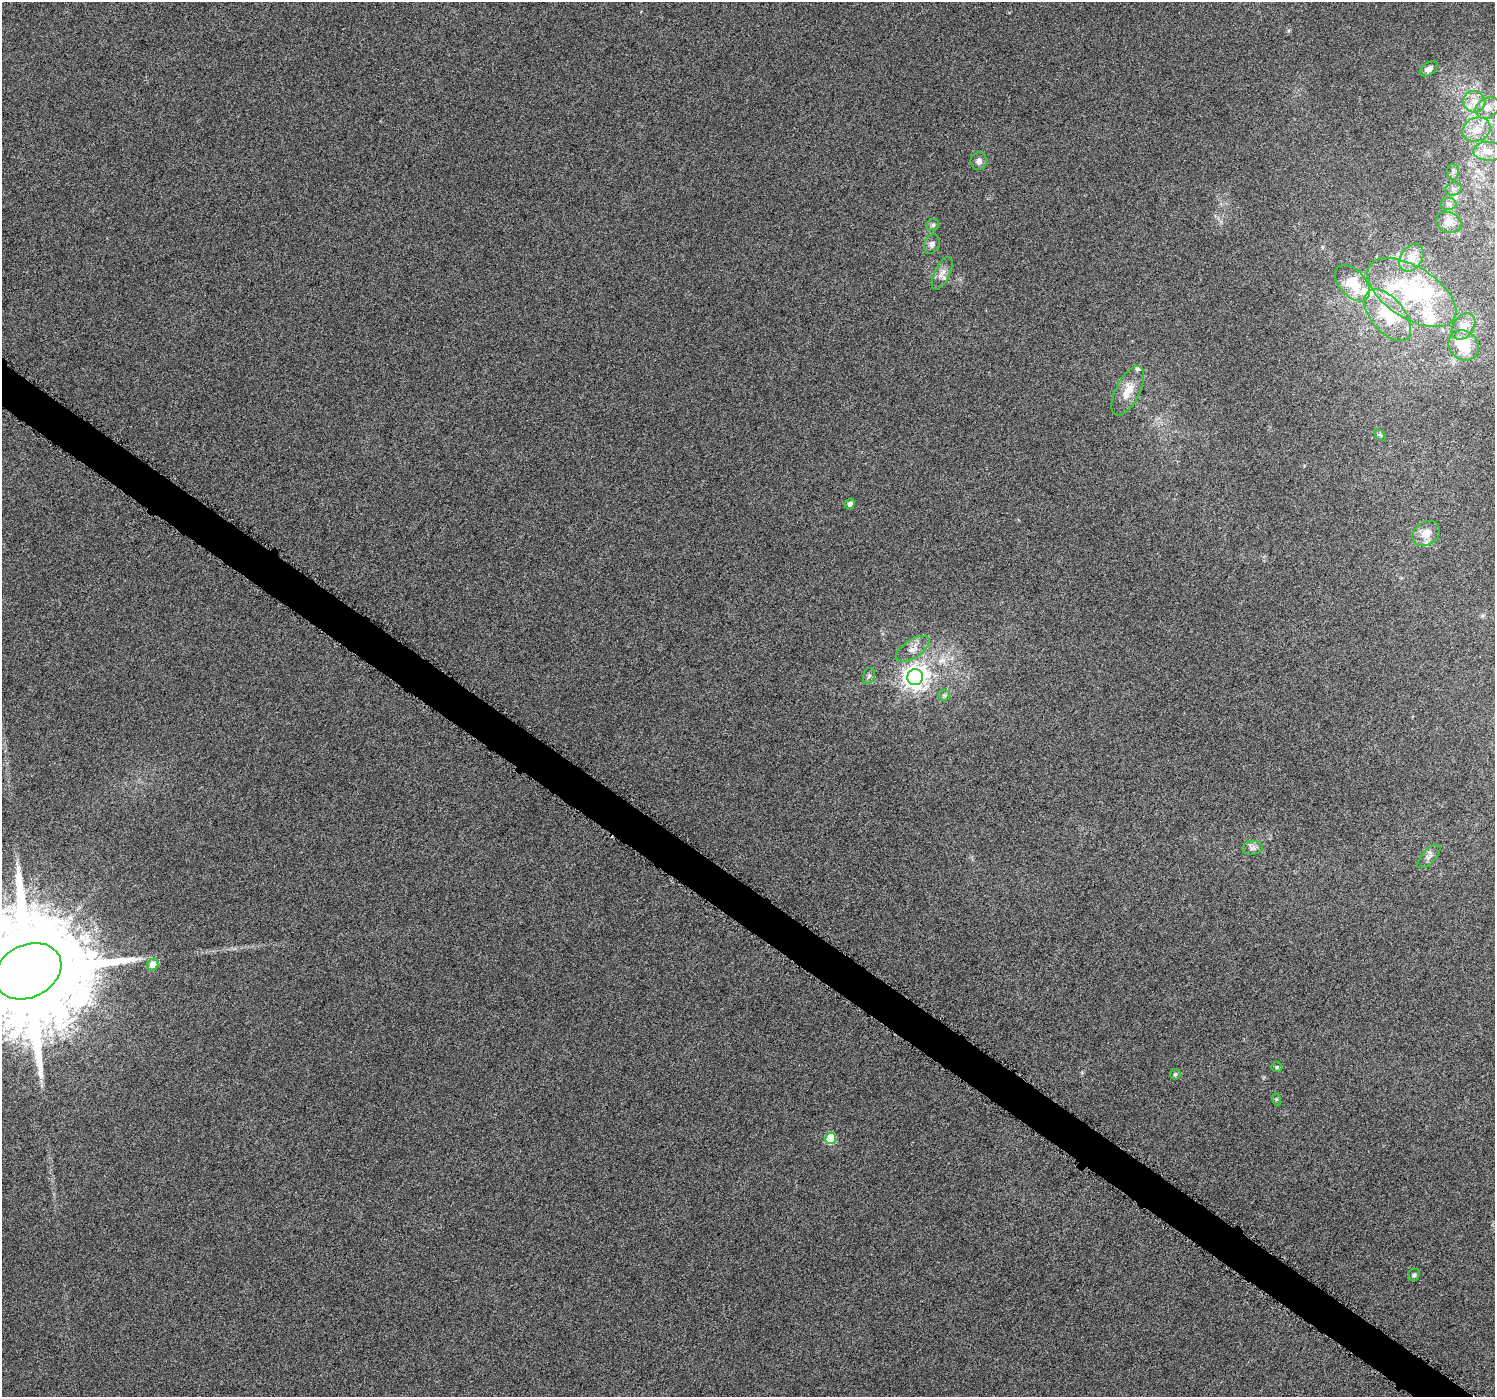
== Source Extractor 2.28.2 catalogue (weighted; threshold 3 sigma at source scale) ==
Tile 6 of 4 x 4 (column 2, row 2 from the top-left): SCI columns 1504-2996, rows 3047-4441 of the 5985 x 6026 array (HDU 1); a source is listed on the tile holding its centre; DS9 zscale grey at full resolution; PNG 1497 x 1399 px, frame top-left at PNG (2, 2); each listed source drawn as its Kron ellipse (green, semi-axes under 4 px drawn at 4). Shown black and unused: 3% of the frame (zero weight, under 3 of 6 exposures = <1% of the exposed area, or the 3 px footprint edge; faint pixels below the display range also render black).
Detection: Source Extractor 2.28.2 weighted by HDU 2 'WHT'; one run over the whole footprint, this tile lists its part. Background 0.00113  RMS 0.0038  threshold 0.0154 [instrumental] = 3 sigma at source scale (4.09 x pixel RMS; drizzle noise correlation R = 1.36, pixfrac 0.8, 0.0396/0.0396 arcsec/px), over >= 5 px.
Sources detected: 43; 7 inside a brighter listed object's ellipse — not listed separately; the other 36 listed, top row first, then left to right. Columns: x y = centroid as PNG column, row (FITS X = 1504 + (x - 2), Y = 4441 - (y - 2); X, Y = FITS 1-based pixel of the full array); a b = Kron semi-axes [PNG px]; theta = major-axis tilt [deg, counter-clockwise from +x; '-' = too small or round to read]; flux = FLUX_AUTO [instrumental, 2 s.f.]
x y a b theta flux
1429 69 10 6 33 1.7
1474 102 11 10 - 3.5
1487 108 13 10 34 3
1476 130 14 12 23 4.8
1489 151 15 9 -2 3.2
979 161 9 8 - 1.6
1453 172 7 6 - 0.89
1453 189 8 6 14 1.1
1448 204 8 6 -2 1.1
1449 222 13 10 -24 2.5
933 225 6 5 - 0.83
932 244 10 7 66 1.3
1411 258 15 10 56 4.5
942 273 17 7 63 2.5
1352 283 21 13 -47 10
1412 293 50 26 -32 32
1388 315 31 16 -51 13
1464 326 14 10 53 3.1
1464 345 16 14 -43 8.9
1128 391 27 12 63 5.9
1380 435 7 4 -44 0.52
850 504 5 5 - 1.2
1426 533 15 11 36 4.1
913 649 19 9 33 3.2
869 676 8 6 72 0.94
915 677 8 8 - 270
944 695 6 5 - 0.74
1252 848 10 7 4 1.3
1429 857 15 6 46 1.7
153 965 6 5 - 3.8
28 971 35 26 26 17000
1277 1067 5 5 - 0.52
1175 1074 5 5 - 0.71
1276 1099 6 4 -72 0.42
830 1138 5 5 - 11
1414 1275 6 5 - 0.89
Isophote crosses this tile's border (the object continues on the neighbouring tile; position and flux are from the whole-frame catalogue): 1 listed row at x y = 28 971
Unlisted compact peaks at least as high as the median listed source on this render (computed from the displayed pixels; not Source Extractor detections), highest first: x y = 1288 31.